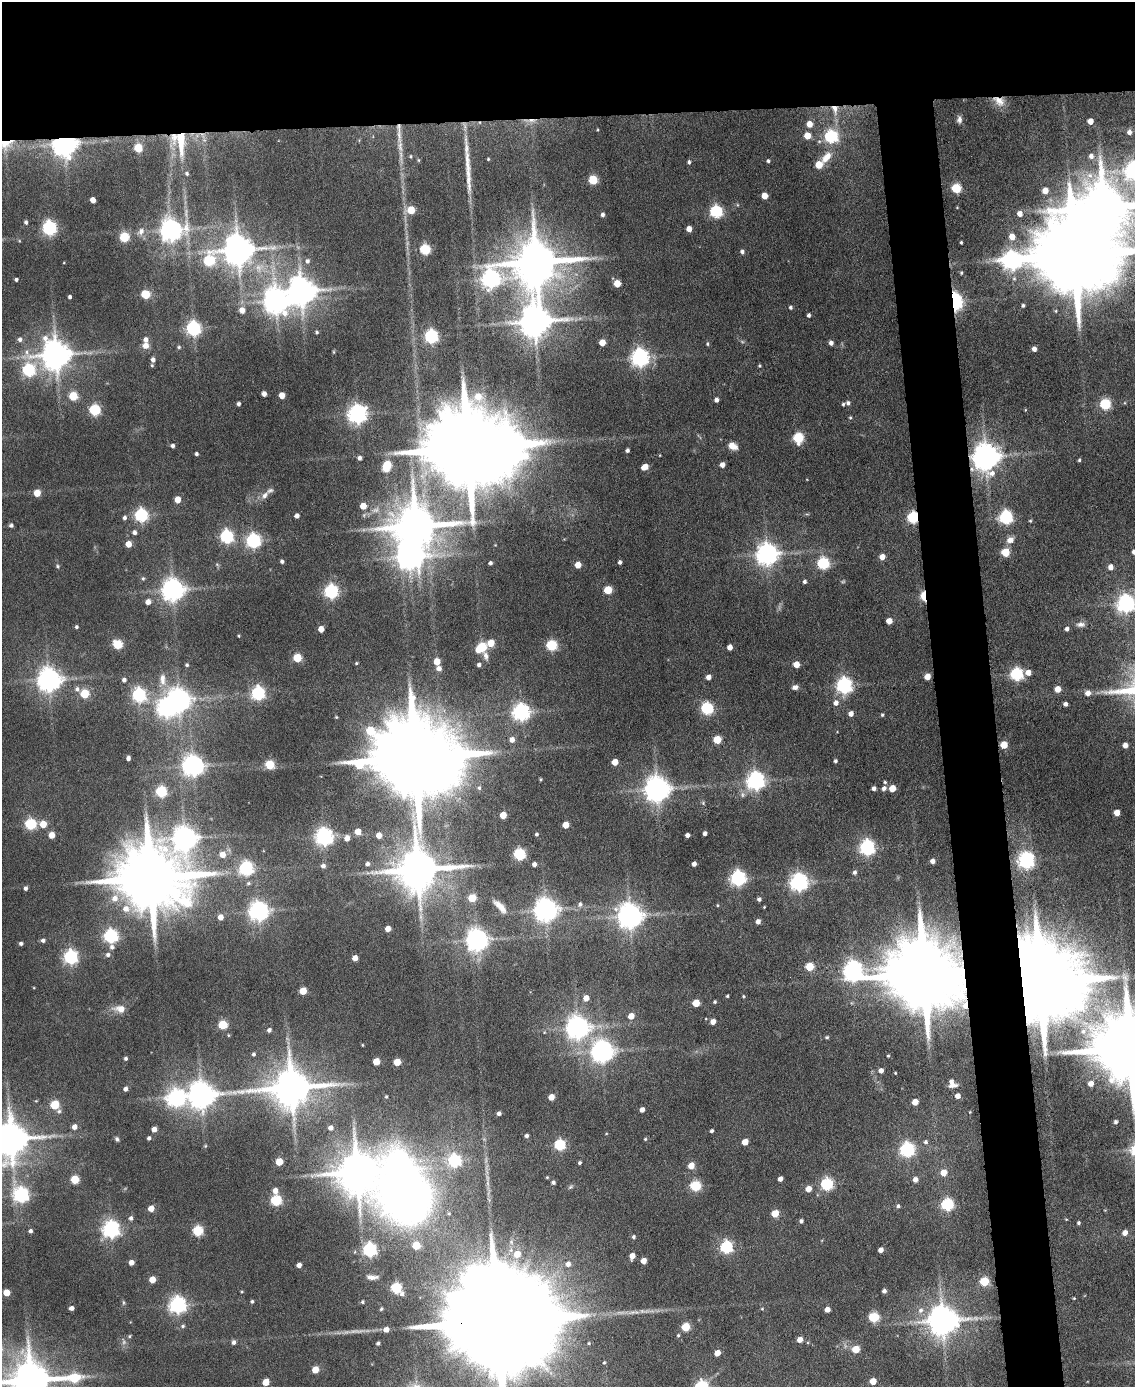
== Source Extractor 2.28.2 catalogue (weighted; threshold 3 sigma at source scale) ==
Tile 2 of 4 x 3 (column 2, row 1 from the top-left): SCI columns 1135-2267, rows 3003-4387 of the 4534 x 4512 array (HDU 1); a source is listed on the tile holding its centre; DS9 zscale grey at full resolution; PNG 1137 x 1389 px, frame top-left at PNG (2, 2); no overlay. Shown black and unused: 13% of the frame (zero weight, under 4 of 8 exposures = <1% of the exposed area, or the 3 px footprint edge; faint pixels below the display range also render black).
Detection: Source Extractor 2.28.2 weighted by HDU 2 'WHT'; one run over the whole footprint, this tile lists its part. Background 0.0942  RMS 0.0056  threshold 0.0228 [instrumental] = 3 sigma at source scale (4.09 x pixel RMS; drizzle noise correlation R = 1.36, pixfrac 0.8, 0.05/0.05 arcsec/px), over >= 5 px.
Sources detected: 407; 4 too faint to see at this stretch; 7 inside a brighter object's white glare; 1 cosmic-ray / hot-pixel residue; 2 long thin detections or spike segments (spike, bleed or trail) — not listed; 3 inside a brighter listed object's ellipse — not listed separately; the other 390 listed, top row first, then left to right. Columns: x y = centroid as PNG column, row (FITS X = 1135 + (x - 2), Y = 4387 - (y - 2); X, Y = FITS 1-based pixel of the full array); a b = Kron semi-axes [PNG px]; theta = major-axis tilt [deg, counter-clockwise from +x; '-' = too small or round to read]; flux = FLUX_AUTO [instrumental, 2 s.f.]
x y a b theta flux
999 101 17 10 -32 6.3
835 109 14 8 -76 5.4
959 119 9 6 87 2
1090 121 5 4 - 4.6
809 124 5 5 - 6.1
1129 132 5 5 - 2.3
399 134 27 6 -90 6.3
807 135 5 5 - 8.1
831 136 6 6 - 84
180 142 36 18 -79 27
3 144 30 13 0 17
64 144 7 7 - 600
138 148 5 5 - 22
411 156 5 4 - 0.63
1091 156 6 6 - 2.4
826 157 19 10 50 7.9
488 159 3 3 - 0.49
418 160 5 3 - 0.57
768 161 4 4 - 0.98
689 162 5 4 - 1
819 165 5 5 - 13
1134 170 7 7 - 240
593 180 5 5 - 28
956 188 5 5 - 34
1045 191 5 5 - 5.8
764 196 5 4 - 7.7
93 200 5 4 - 4.6
411 210 5 5 - 16
716 211 6 6 - 84
1020 214 5 5 - 3.4
602 215 4 4 - 1.5
26 222 4 4 - 1.4
49 228 6 6 - 120
689 229 5 4 - 4.7
171 230 8 8 - 410
141 231 11 8 68 2.8
124 237 5 5 - 34
1012 237 6 5 - 5.5
961 242 3 3 - 0.71
425 249 5 5 - 49
238 250 9 9 - 1100
742 252 5 4 - 1.4
1074 255 25 18 -1 10000
1012 260 9 7 3 270
209 261 8 6 67 49
307 261 7 6 - 1.8
536 262 13 12 - 2600
961 273 5 4 - 0.71
16 279 3 3 - 1.1
490 279 9 8 - 270
617 283 5 5 - 11
301 291 9 9 - 860
146 294 5 5 - 25
70 297 4 3 - 1.3
276 301 9 8 - 610
955 302 7 4 -88 240
1023 305 4 4 - 1.1
790 307 4 4 - 1.1
242 310 5 5 - 4.7
809 315 4 3 - 1.3
535 321 10 9 - 1200
193 328 6 6 - 130
317 332 4 4 - 0.89
431 336 6 6 - 120
20 339 5 5 - 1.7
602 342 5 5 - 7.6
831 343 5 4 - 2
707 344 5 4 - 0.74
145 346 7 7 - 4.2
179 347 5 5 - 0.81
1034 349 4 4 - 2.8
56 355 9 9 - 990
640 357 7 6 - 260
153 360 5 4 - 2.2
152 365 5 4 - 0.67
759 366 5 4 - 0.68
28 370 6 6 - 81
264 394 4 4 - 3.5
282 395 5 4 - 6.3
73 396 5 5 - 24
716 400 4 4 - 2.1
848 403 5 5 - 1.4
238 404 4 3 - 1.5
843 404 4 3 - 0.83
1105 404 5 5 - 53
95 410 6 5 - 59
1025 410 4 3 - 0.41
357 414 7 6 - 280
850 418 4 4 - 0.7
798 438 6 5 - 46
172 446 4 4 - 1.7
732 446 10 7 -27 5
467 448 27 19 -2 12000
627 450 4 4 - 1.4
196 454 3 3 - 1.2
660 455 4 2 - 0.35
986 457 9 8 - 790
359 458 4 4 - 1.8
1079 460 3 3 - 0.83
387 465 7 5 72 22
722 465 4 4 - 3.3
645 467 6 4 31 5.8
37 493 5 5 - 11
265 495 11 7 49 3.1
177 499 5 4 - 7.9
363 506 5 4 - 9
141 515 6 6 - 100
297 516 4 4 - 2.5
913 517 6 5 - 69
1006 517 6 6 - 100
124 518 5 4 - 1.6
1030 521 4 4 - 0.58
11 525 4 4 - 1.3
416 526 15 11 4 2400
134 532 5 4 - 1.9
226 536 6 6 - 97
1010 540 10 8 27 3.4
253 541 6 6 - 130
128 544 5 5 - 5.7
1005 552 5 5 - 20
1134 552 5 5 - 2.5
767 554 7 7 - 440
882 557 5 5 - 4.8
282 561 4 3 - 1.4
620 562 4 4 - 1.5
490 563 4 3 - 1.2
823 563 6 6 - 68
217 565 6 4 -20 0.7
578 565 5 4 - 7.1
57 566 5 4 - 0.78
1111 567 5 5 - 3.4
143 578 5 4 - 0.86
804 582 4 4 - 1.3
173 590 8 7 - 450
608 590 5 5 - 18
331 591 6 6 - 120
923 596 7 4 -88 22
148 602 5 4 - 4
1126 604 7 7 - 220
889 621 5 5 - 6.6
1080 624 11 6 3 2.3
76 627 4 4 - 0.94
321 629 5 4 - 6.4
1067 629 4 4 - 1.6
239 636 3 2 - 0.48
491 643 5 5 - 8.8
118 644 5 5 - 33
551 645 5 5 - 51
481 647 7 5 37 36
730 647 5 4 - 4.1
486 655 11 6 -71 2.3
297 658 5 5 - 23
437 661 5 5 - 8
356 663 4 3 - 0.65
796 664 5 4 - 7.5
187 665 4 4 - 0.88
479 665 4 4 - 1.4
439 668 5 5 - 2.8
1028 672 5 5 - 4.4
1016 674 6 6 - 91
927 676 5 4 - 6.3
708 677 4 4 - 3.2
162 679 17 8 -87 5.2
49 680 7 7 - 530
124 680 5 4 - 1.6
844 686 6 6 - 180
795 687 7 5 15 2.1
77 689 7 6 - 1.8
1058 689 5 5 - 6.9
84 693 5 5 - 24
258 693 6 6 - 110
1088 693 6 5 - 3.5
139 695 6 6 - 100
179 700 8 7 - 470
836 703 6 6 - 3
1065 704 4 4 - 1.9
707 708 6 6 - 74
521 712 6 6 - 230
851 714 5 5 - 3.2
882 715 5 4 - 0.76
512 740 5 5 - 3.8
717 740 5 5 - 18
1004 745 5 5 - 11
1125 745 4 4 - 3.6
128 758 4 4 - 2.1
414 758 28 19 -3 12000
835 761 4 4 - 1.1
615 762 5 4 - 7.9
270 764 5 5 - 27
193 766 7 7 - 400
540 779 3 3 - 0.64
756 781 7 6 - 270
885 782 4 3 - 0.81
479 788 6 5 - 1.3
873 788 4 4 - 1.8
884 788 5 4 - 2
892 788 5 5 - 8.7
657 789 8 7 - 660
161 792 5 5 - 55
703 803 6 4 -50 0.71
1117 813 5 4 - 6.3
503 815 5 5 - 11
30 824 5 5 - 59
43 824 5 5 - 10
566 825 5 5 - 8.4
358 831 4 4 - 7
705 833 4 3 - 1.7
536 834 3 3 - 0.92
51 835 5 5 - 6.2
379 835 5 4 - 5.4
687 835 4 4 - 2.2
324 837 6 6 - 240
185 838 9 8 - 490
347 838 5 4 - 4.6
867 847 6 6 - 160
222 854 5 5 - 6.2
519 854 6 5 - 65
1026 860 6 6 - 200
932 861 4 4 - 3.2
367 864 4 4 - 1.7
534 864 4 4 - 2.3
694 864 4 4 - 2.4
323 866 5 5 - 1.9
246 868 6 6 - 110
418 869 12 11 - 2300
855 872 5 5 - 1.5
150 878 20 17 -7 5900
738 878 6 6 - 160
799 882 6 6 - 240
248 883 6 5 - 0.95
25 888 4 4 - 1.4
115 898 10 9 - 4.9
472 898 5 5 - 16
759 899 4 4 - 1.5
580 904 7 6 - 1.6
718 905 4 3 - 0.48
500 906 20 7 -46 5.8
764 907 3 2 - 0.41
126 909 8 7 - 5
546 910 7 7 - 560
259 911 7 7 - 310
630 916 8 8 - 630
220 917 5 4 - 4.5
758 921 4 4 - 2.8
388 929 4 4 - 5.2
110 936 7 6 - 110
43 940 4 4 - 1.5
477 940 7 7 - 470
21 943 4 3 - 1.3
108 955 7 6 - 1.9
71 957 6 6 - 120
355 958 4 4 - 5
809 966 5 5 - 21
853 970 8 7 - 300
924 974 21 17 -9 8400
1039 982 23 15 3 11000
303 991 5 5 - 12
727 996 3 3 - 0.66
743 996 4 4 - 0.55
586 998 5 4 - 4.6
715 1002 4 3 - 0.81
696 1003 5 5 - 13
120 1009 12 7 -7 6.5
631 1016 5 4 - 6.2
713 1022 4 4 - 4.3
222 1025 5 5 - 30
577 1027 7 7 - 450
269 1030 4 4 - 1.7
1083 1031 8 7 - 2.8
544 1032 5 3 - 0.48
228 1035 4 3 - 0.47
827 1037 4 4 - 0.86
362 1045 4 3 - 0.41
1130 1048 21 17 -7 7300
602 1051 7 7 - 400
253 1054 4 3 - 1
888 1056 4 3 - 0.59
126 1058 4 4 - 1.2
376 1061 5 5 - 11
397 1062 5 5 - 12
881 1071 4 4 - 3
895 1073 3 2 - 0.42
952 1083 10 8 -62 4.1
1091 1083 5 4 - 3.6
292 1087 13 10 8 1900
125 1089 5 4 - 2.1
201 1095 9 8 - 750
958 1096 4 4 - 4.1
386 1097 4 3 - 0.64
551 1097 5 4 - 7
176 1098 8 7 - 200
915 1102 5 4 - 7
54 1105 5 5 - 27
642 1110 4 4 - 3.5
59 1111 6 6 - 1.4
499 1113 4 4 - 1.8
1116 1122 4 4 - 1.3
74 1127 5 5 - 3.5
330 1128 5 5 - 2.5
154 1129 4 4 - 4.2
712 1131 4 3 - 1.2
606 1134 4 3 - 0.37
527 1136 4 3 - 1.5
149 1138 4 4 - 1.4
11 1139 10 10 - 1300
117 1139 6 5 - 1.1
645 1139 4 4 - 0.67
745 1142 5 4 - 7.5
926 1142 5 5 - 1.4
560 1145 5 5 - 56
205 1146 5 4 - 0.6
907 1150 7 6 - 120
454 1161 6 6 - 84
279 1162 5 5 - 12
579 1163 4 3 - 0.9
691 1166 5 5 - 8.4
357 1172 11 10 - 2000
944 1172 5 5 - 7
547 1177 3 3 - 0.48
75 1179 5 5 - 23
780 1179 4 4 - 3
915 1179 5 5 - 2.8
553 1182 4 4 - 1.2
826 1184 6 5 - 77
695 1186 5 5 - 45
570 1187 8 4 36 0.86
808 1189 5 4 - 6.1
275 1191 5 5 - 4
408 1193 59 49 -25 410
21 1195 6 6 - 140
276 1200 5 5 - 50
947 1204 6 6 - 76
898 1206 5 4 - 1.1
151 1208 5 4 - 6.3
775 1213 5 5 - 14
131 1218 5 5 - 1.6
1066 1219 4 3 - 0.38
801 1221 4 4 - 1.4
1079 1223 3 3 - 0.85
111 1229 7 6 - 220
30 1231 4 4 - 1.4
197 1231 5 5 - 46
1125 1233 5 5 - 3.7
633 1237 5 4 - 1.3
416 1245 5 5 - 15
726 1247 6 6 - 84
370 1250 6 6 - 110
881 1250 4 4 - 3.4
517 1254 6 6 - 7.2
632 1256 5 4 - 5.4
643 1261 4 4 - 5
131 1262 4 4 - 3.9
568 1264 6 5 - 2.6
299 1265 4 4 - 3.3
152 1280 5 4 - 8.5
984 1281 5 5 - 33
396 1288 5 5 - 53
884 1291 4 4 - 1.7
6 1292 5 5 - 10
242 1292 4 3 - 0.49
402 1294 6 5 - 1.5
1074 1298 3 3 - 0.42
252 1301 4 3 - 0.9
123 1302 7 3 -90 0.76
362 1302 4 4 - 0.86
177 1305 6 6 - 210
71 1308 4 4 - 2.1
381 1309 4 4 - 0.84
762 1309 4 4 - 0.51
827 1309 4 4 - 4.3
921 1310 8 6 58 2.4
873 1317 5 5 - 43
943 1320 9 8 - 1000
498 1322 58 20 2 36000
183 1326 6 5 - 1
685 1327 5 5 - 23
386 1329 5 4 - 4.1
678 1335 5 4 - 0.71
130 1336 5 3 - 0.73
800 1339 4 4 - 5
233 1342 5 5 - 1.7
378 1343 4 3 - 1.2
856 1349 5 5 - 11
717 1353 5 4 - 6.8
604 1362 5 4 - 0.6
315 1370 5 5 - 11
74 1378 11 6 3 31
31 1380 12 11 - 2000
873 1381 5 4 - 8
266 1382 5 4 - 10
Overlapping masked pixels (flux is a lower limit): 13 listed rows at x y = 999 101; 835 109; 180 142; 3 144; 64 144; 955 302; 986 457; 913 517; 923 596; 1004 745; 924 974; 1039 982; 498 1322
Isophote crosses this tile's border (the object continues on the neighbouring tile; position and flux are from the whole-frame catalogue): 9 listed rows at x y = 3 144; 1134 170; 1074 255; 1134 552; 1126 604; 1130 1048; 11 1139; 498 1322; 31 1380